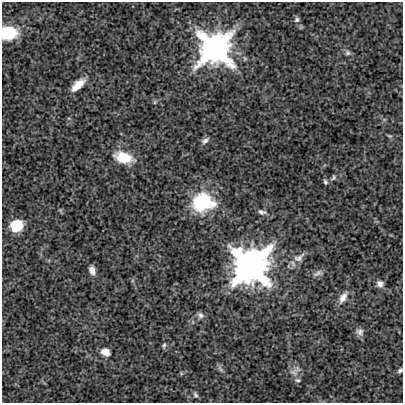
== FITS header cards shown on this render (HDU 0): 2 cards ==
NAXIS1  =                  401
NAXIS2  =                  401

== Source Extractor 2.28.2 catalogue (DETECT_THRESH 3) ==
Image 401 x 401 px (HDU 0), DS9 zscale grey, 1 PNG px = 1 image px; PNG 405 x 405 px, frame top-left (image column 1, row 401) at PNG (2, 2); no overlay
Background 2.68e-04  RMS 0.006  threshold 0.018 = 3 sigma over >= 5 px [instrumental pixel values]
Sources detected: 31; all 31 listed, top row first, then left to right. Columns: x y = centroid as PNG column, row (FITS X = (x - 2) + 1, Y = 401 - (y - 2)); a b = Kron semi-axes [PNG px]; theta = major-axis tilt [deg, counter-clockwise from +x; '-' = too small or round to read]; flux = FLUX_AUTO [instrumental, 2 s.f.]
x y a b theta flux
297 19 8 7 - 1.1
8 33 12 9 -2 25
215 48 14 13 - 490
347 53 8 7 - 1.2
78 85 17 8 42 6
155 102 6 4 89 0.56
389 136 6 5 - 0.64
205 140 10 6 35 1.5
123 157 21 11 -15 11
333 177 9 6 59 1.1
325 182 7 4 -69 0.81
202 202 13 12 - 48
60 210 7 4 -18 0.56
262 212 12 6 -12 1.6
17 225 12 10 25 13
299 258 18 9 32 3.2
251 266 16 16 - 560
92 270 10 6 -72 2.6
318 273 14 6 22 1.8
380 284 8 8 - 2.1
343 298 17 8 59 3.6
200 315 9 8 - 1.7
360 332 10 10 - 2
164 345 9 5 68 1
105 352 11 9 -25 3.4
220 369 11 5 -52 1.2
400 370 6 4 42 0.9
295 371 19 10 42 3.3
181 373 5 4 - 0.49
298 380 8 5 -5 1
195 395 9 6 -68 1
At the frame edge (FLAGS 8, measured only in part): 2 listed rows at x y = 8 33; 400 370